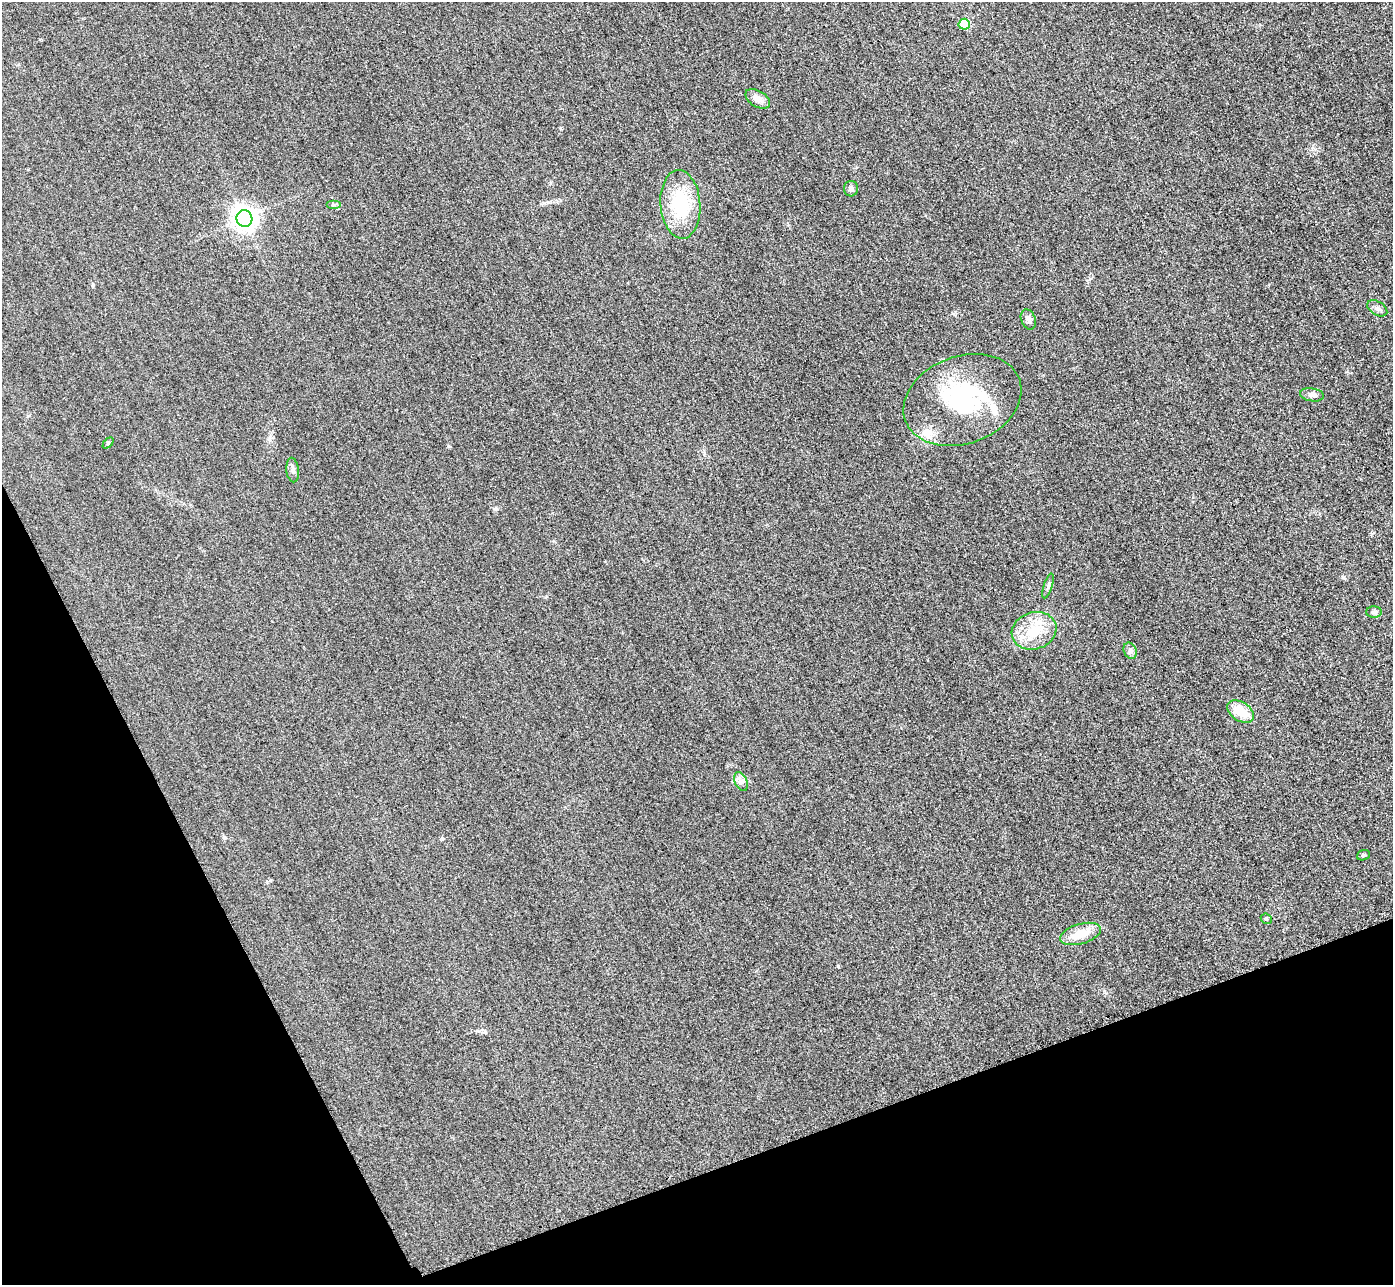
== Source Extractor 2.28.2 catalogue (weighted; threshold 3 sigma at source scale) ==
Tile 14 of 4 x 4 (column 2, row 4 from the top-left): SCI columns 1422-2812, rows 307-1589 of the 5626 x 5614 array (HDU 1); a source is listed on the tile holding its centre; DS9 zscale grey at full resolution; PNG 1395 x 1287 px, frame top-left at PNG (2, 2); each listed source drawn as its Kron ellipse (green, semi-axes under 4 px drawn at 4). Shown black and unused: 20% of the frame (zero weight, under 3 of 4 exposures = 3% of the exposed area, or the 3 px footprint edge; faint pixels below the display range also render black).
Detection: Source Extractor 2.28.2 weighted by HDU 2 'WHT'; one run over the whole footprint, this tile lists its part. Background 0.0828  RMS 0.017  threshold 0.0787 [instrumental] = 3 sigma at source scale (4.5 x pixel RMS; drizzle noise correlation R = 1.50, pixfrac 1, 0.05/0.05 arcsec/px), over >= 5 px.
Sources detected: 24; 1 inside a brighter object's white glare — neither listed nor drawn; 2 inside a brighter listed object's ellipse — not listed separately; the other 21 listed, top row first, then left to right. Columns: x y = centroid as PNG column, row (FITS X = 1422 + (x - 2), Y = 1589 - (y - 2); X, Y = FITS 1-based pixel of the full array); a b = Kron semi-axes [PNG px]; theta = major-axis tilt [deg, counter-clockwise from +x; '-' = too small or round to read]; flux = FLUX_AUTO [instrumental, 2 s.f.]
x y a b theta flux
964 24 5 5 - 60
758 99 13 8 -31 14
851 189 8 7 - 6.6
680 204 34 20 -86 100
333 205 7 4 0 3
244 219 8 8 - 1500
1377 308 11 7 -32 6.4
1028 319 10 7 -68 7
1312 395 12 6 -9 7.2
962 400 61 43 21 200
108 443 6 4 47 2.1
293 470 12 6 -84 6.8
1048 586 13 4 72 4.7
1374 612 8 5 0 4.2
1034 631 23 18 18 49
1130 651 8 6 -68 5.1
1241 712 15 9 -33 41
741 781 10 6 -63 7.1
1363 855 6 5 - 2.7
1266 919 6 5 - 2.4
1081 934 21 10 16 33
Unlisted compact peaks at least as high as the median listed source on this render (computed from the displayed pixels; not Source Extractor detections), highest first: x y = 838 966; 1343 577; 496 509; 448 446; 704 453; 546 596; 224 837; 485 1032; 954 314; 544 203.